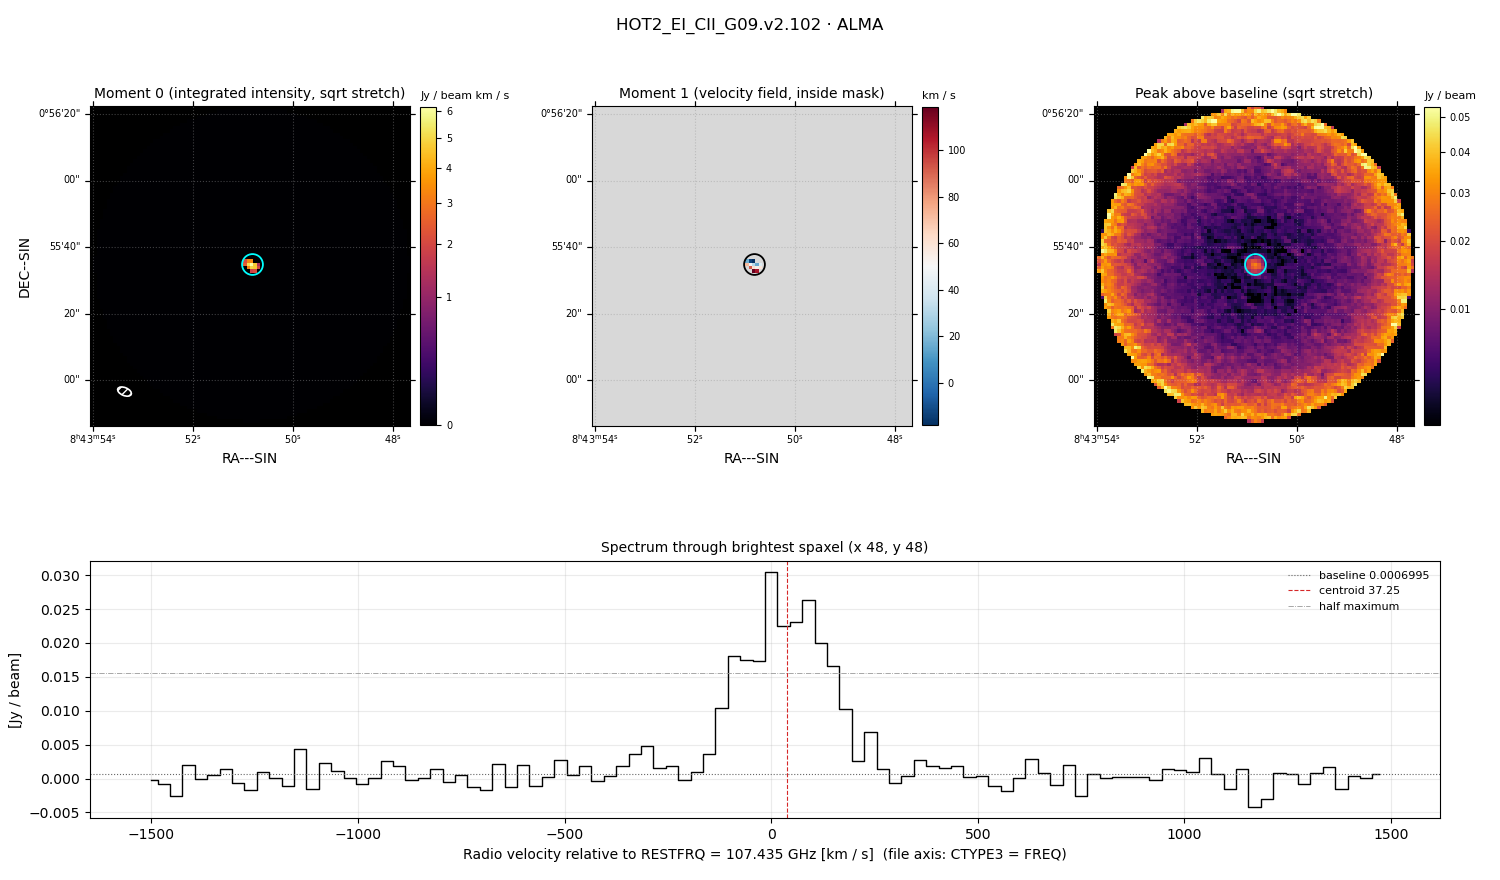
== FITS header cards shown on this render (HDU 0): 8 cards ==
OBJECT  = 'HOT2_EI_CII_G09.v2.102'
TELESCOP= 'ALMA    '
BUNIT   = 'JY/BEAM '           /Brightness (pixel) unit
CTYPE1  = 'RA---SIN'
CTYPE2  = 'DEC--SIN'
CTYPE3  = 'FREQ    '
NAXIS3  =                  100
RESTFRQ =   1.074349002810E+11 /Rest Frequency (Hz)

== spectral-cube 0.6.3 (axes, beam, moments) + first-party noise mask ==
SpectralCube HDU 0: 100 channels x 96 x 96 spaxels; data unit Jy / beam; figure title: HOT2_EI_CII_G09.v2.102 · ALMA
Units: BUNIT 'JY/BEAM' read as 'Jy/beam' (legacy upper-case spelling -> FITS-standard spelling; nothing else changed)
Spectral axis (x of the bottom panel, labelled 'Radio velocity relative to RESTFRQ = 107.435 GHz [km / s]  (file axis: CTYPE3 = FREQ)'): -1500 .. 1470 km / s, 100 channels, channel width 30 km / s
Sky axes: RA---SIN/DEC--SIN; field 1.6' x 1.6' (1 arcsec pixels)
Beam (drawn as the hatched ellipse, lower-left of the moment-0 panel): BMAJ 4.35 arcsec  BMIN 2.39 arcsec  BPA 67.3 deg
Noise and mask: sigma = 4.4e-03 Jy / beam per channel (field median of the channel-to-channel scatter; agrees with the line-free scatter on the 6846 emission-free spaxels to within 2%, no correlation factor applied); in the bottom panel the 95 channels outside the line scatter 1.8e-03 Jy / beam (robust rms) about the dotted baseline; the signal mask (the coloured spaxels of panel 2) covers <1% of the field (1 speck smaller than half a beam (5.9 px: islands under 6 px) dropped from it)
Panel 1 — Moment 0 (line voxels x channel width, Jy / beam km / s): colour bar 0 .. 6.15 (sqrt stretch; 0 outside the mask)
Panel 2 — Moment 1 (intensity-weighted velocity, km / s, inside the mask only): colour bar -18 .. 119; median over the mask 51
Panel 3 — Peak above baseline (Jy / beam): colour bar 0.00336 .. 0.0532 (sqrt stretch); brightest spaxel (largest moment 0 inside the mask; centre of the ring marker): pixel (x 48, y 48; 0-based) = FK5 08h43m51.0s +00d55m35s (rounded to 0.5 s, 1 arcsec steps: no finer than the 1 arcsec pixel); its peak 0.0297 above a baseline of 0.0006995
Panel 4 — spectrum at that spaxel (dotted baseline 0.0006995 Jy / beam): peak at -0 km / s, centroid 37.25 km / s (red dashed line; intensity-weighted over the run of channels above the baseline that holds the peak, -195 .. 285 km / s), W50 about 270 km / s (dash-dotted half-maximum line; edge to edge of the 9 channels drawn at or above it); detected line -15 .. 135 km / s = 5 of 100 channels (5%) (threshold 4 sigma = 0.018 Jy / beam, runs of >= 3 channels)